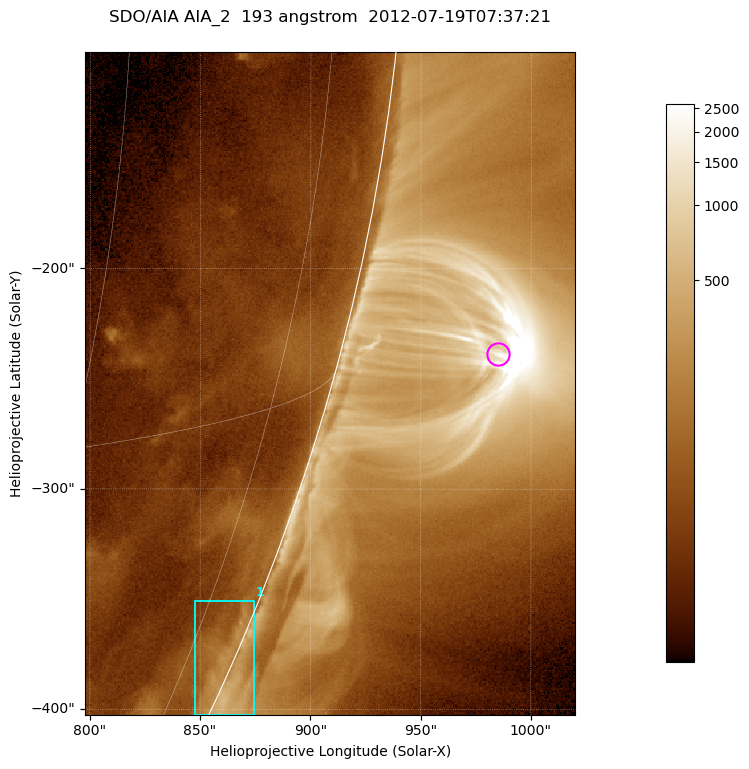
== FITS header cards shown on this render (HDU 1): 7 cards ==
TELESCOP= 'SDO/AIA '           / For AIA: SDO/AIA
INSTRUME= 'AIA_2   '           / For AIA: AIA_ATA1, AIA_ATA2, AIA_ATA3 or AIA_AT
WAVELNTH=                  193 / [angstrom] Wavelength
WAVEUNIT= 'angstrom'           / Wavelength unit: angstrom
DATE-OBS= '2012-07-19T07:37:21.319' / [ISO] Date when observation started; ISO 8
CTYPE1  = 'HPLN-TAN'           / CTYPE1; Typically HPLN
CTYPE2  = 'HPLT-TAN'           / CTYPE2; Typically HPLT

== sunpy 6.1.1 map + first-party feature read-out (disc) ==
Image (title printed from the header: SDO/AIA AIA_2  193 angstrom  2012-07-19T07:37:21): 370 x 500 px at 0.601 arcsec/px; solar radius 944 arcsec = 1572 px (partial field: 1.2% of the solar disc is inside the frame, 48% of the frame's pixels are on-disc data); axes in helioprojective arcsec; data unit not stated in the header (colour bar unlabelled)
Orientation: roll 0.0563 deg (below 1 deg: not rotated)
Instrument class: DISC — disc imager (sunpy class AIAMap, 193 A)
Bright regions (active regions / flare kernels): reference = the on-disc median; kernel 3 px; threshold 5 sigma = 93.1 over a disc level ~47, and >= 1.15x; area >= 185 px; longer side >= 4 px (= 2.4 arcsec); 1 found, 1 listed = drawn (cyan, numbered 1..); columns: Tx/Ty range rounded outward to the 2 arcsec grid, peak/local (2 s.f.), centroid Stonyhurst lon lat
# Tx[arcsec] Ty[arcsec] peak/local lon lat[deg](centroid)
1 848..874 -404..-350 8.6 +82 -23
Off-limb structures (1.02-1.3 R_sun): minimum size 92 px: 2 found; the strongest spans PA ~250..260 deg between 1.02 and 1.14 R_sun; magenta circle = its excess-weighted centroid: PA ~255 deg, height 1.07 R_sun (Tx ~984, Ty ~-238 arcsec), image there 14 x the reference